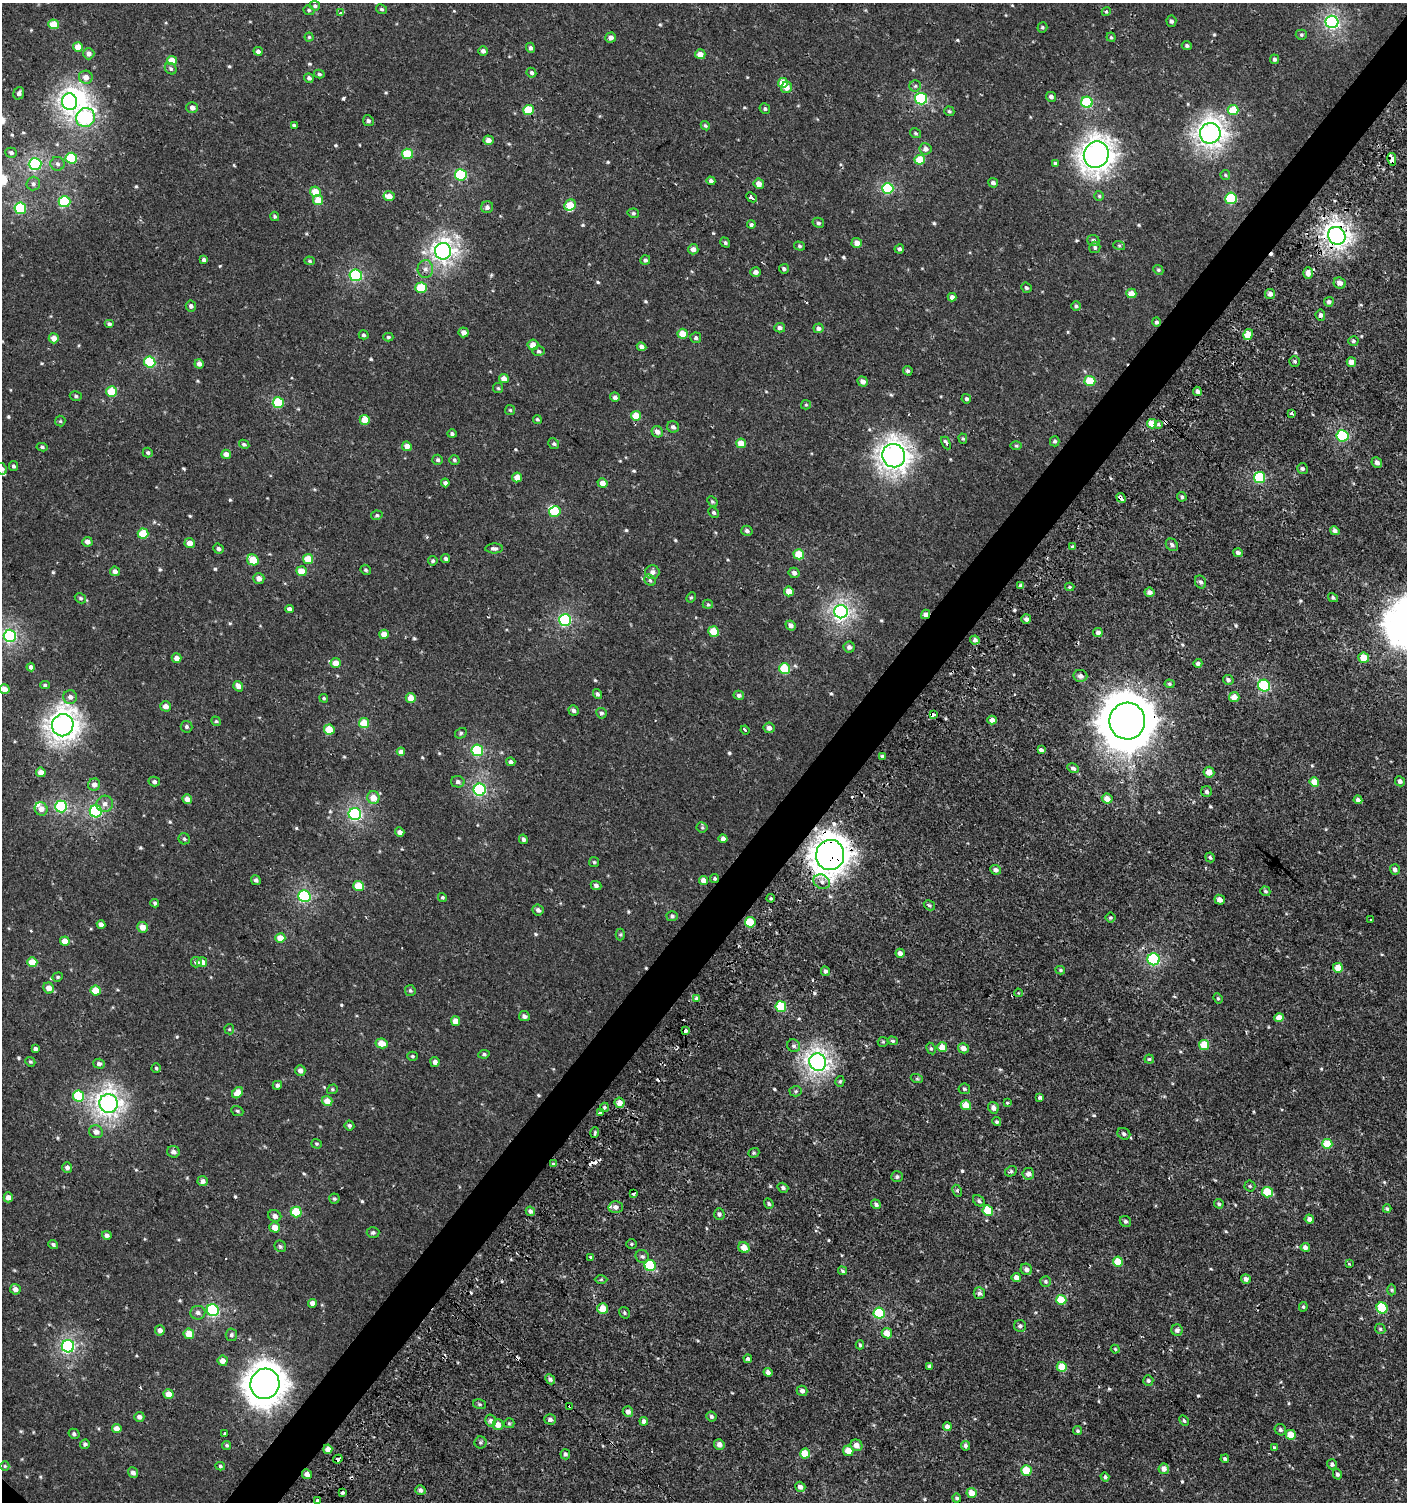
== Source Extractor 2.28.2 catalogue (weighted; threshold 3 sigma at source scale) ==
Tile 10 of 4 x 4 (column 2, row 3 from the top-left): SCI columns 1576-2980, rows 1539-3038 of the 6059 x 6037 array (HDU 1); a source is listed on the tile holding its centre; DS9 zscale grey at full resolution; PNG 1409 x 1504 px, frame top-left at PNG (2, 3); each listed source drawn as its Kron ellipse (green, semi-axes under 4 px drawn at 4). Shown black and unused: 4% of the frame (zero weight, under 2 of 3 exposures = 2% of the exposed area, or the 3 px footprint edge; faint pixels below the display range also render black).
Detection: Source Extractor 2.28.2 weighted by HDU 2 'WHT'; one run over the whole footprint, this tile lists its part. Background 9.47e-04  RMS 0.0025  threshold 0.0115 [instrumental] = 3 sigma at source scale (4.5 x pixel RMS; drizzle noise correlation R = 1.50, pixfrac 1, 0.0396/0.0396 arcsec/px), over >= 5 px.
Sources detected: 616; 3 inside a brighter object's white glare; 15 cosmic-ray / hot-pixel residue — neither listed nor drawn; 4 inside a brighter listed object's ellipse — not listed separately; of the other 594, all 500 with FLUX_AUTO >= 0.321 (the completeness limit of this list) listed and drawn (94 fainter detections not listed), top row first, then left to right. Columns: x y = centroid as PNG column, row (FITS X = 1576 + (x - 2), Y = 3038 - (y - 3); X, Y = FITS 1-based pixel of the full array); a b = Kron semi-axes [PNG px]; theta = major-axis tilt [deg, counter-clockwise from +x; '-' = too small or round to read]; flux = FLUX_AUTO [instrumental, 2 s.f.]
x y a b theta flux
315 6 5 4 - 0.47
381 9 6 4 -29 0.42
309 10 6 4 -21 0.34
1106 12 5 4 - 0.5
340 13 3 3 - 5.5
1171 21 5 5 - 0.63
1332 22 6 6 - 46
54 24 5 5 - 5
1042 27 5 5 - 0.38
1301 35 5 5 - 0.41
309 37 4 4 - 0.32
611 37 5 5 - 1.2
1111 37 4 4 - 0.34
1187 45 5 4 - 0.5
78 47 5 5 - 3.1
530 48 5 4 - 0.63
258 51 5 4 - 0.79
483 51 5 5 - 0.78
89 54 5 5 - 1.1
700 54 5 5 - 1.9
1275 59 5 4 - 0.59
172 60 5 5 - 4
171 69 6 5 - 0.58
531 73 5 4 - 0.55
319 74 5 4 - 0.45
86 77 7 6 - 1.7
309 78 5 4 - 0.73
783 83 5 5 - 4.6
915 86 6 5 - 0.45
786 88 6 5 - 1.8
19 93 6 5 - 0.82
1051 97 5 4 - 0.76
921 99 6 6 - 22
69 102 8 7 - 86
1087 102 5 5 - 20
192 108 6 5 - 1.2
765 109 5 5 - 0.51
528 110 5 5 - 8.4
1233 110 5 5 - 6.8
949 111 5 4 - 0.4
86 117 10 9 - 44
368 121 5 5 - 0.59
294 125 4 4 - 0.42
705 126 5 4 - 0.36
915 133 6 4 -31 0.37
1210 133 10 10 - 120
488 140 5 5 - 1.8
925 149 6 5 - 1.2
11 153 6 5 - 0.61
407 154 5 5 - 9.1
1096 155 13 12 - 200
71 158 5 5 - 15
1392 159 6 4 -77 5.3
920 160 5 5 - 6.7
1055 163 4 4 - 0.54
35 164 6 6 - 39
57 164 7 7 - 0.78
461 175 6 5 - 21
1225 175 5 4 - 0.35
711 181 4 4 - 0.7
993 183 5 4 - 0.7
33 184 7 6 - 0.76
759 184 5 5 - 1.9
888 188 5 5 - 20
315 192 5 5 - 4.1
389 196 6 5 - 2.1
1099 196 5 5 - 0.38
751 197 6 3 -43 3.6
1231 198 6 5 - 13
318 200 5 5 - 4.6
64 202 6 5 - 19
570 205 6 5 - 4.8
487 207 6 6 - 0.78
20 208 6 5 - 20
633 213 6 4 -13 0.45
275 216 5 4 - 0.35
818 223 6 5 - 0.52
751 225 4 4 - 0.45
1337 236 9 8 - 120
1093 240 6 5 - 0.77
725 242 5 4 - 0.45
857 243 5 5 - 1.7
1119 245 6 4 -19 0.35
799 246 6 4 -17 0.4
1095 247 6 5 - 0.57
693 249 5 5 - 1.2
899 249 5 4 - 0.52
443 251 8 8 - 99
204 260 4 4 - 0.64
645 260 5 4 - 0.54
309 261 5 4 - 0.34
425 269 9 7 88 1.2
784 269 5 5 - 0.59
1158 270 5 4 - 0.42
755 272 5 4 - 0.98
1308 273 6 5 - 1.6
356 275 6 6 - 27
1340 283 6 5 - 1.1
421 288 5 5 - 8.4
1026 288 5 5 - 0.49
1131 293 5 5 - 3.5
1270 294 5 5 - 1.1
952 297 4 4 - 0.98
1329 302 5 4 - 0.77
191 306 5 5 - 0.69
1076 306 5 5 - 0.46
1320 315 5 5 - 0.72
1156 322 5 4 - 0.57
109 324 5 4 - 0.52
780 328 5 4 - 0.89
818 328 5 5 - 0.86
464 332 5 5 - 1.4
683 334 5 5 - 4
364 335 5 4 - 0.46
1248 335 6 5 - 4
388 337 5 4 - 0.36
54 338 5 5 - 2.1
696 338 5 5 - 0.51
1353 341 5 4 - 0.44
533 345 5 5 - 2
641 347 5 4 - 1
539 351 6 4 -2 0.53
1295 361 5 5 - 0.47
150 362 5 5 - 15
1351 362 5 4 - 1.8
199 364 5 4 - 1.2
908 371 5 4 - 0.52
504 379 5 4 - 1.7
1090 381 5 5 - 7.7
863 382 5 5 - 1.2
498 388 5 5 - 0.35
1197 391 4 4 - 1
112 392 5 5 - 7.7
76 396 6 5 - 0.48
615 397 5 4 - 0.76
966 399 5 4 - 0.54
278 403 5 5 - 13
806 405 5 4 - 0.34
510 410 5 5 - 0.33
1291 413 4 3 - 0.54
636 416 5 5 - 4.6
537 419 4 4 - 0.34
365 420 5 5 - 4.1
60 421 5 5 - 0.36
1152 424 5 4 - 5.4
1159 424 3 3 - 0.9
673 427 6 5 - 0.74
657 432 6 5 - 1.3
452 434 4 4 - 0.55
1342 436 6 5 - 19
963 439 5 4 - 0.34
1055 441 5 5 - 0.55
741 443 5 5 - 4.4
946 443 7 4 -62 0.82
244 444 5 4 - 0.48
554 444 5 5 - 0.46
407 446 5 4 - 1.7
1016 446 6 4 -1 0.33
42 447 5 4 - 0.38
148 453 5 5 - 0.52
226 454 5 4 - 1.7
894 456 12 11 - 170
438 460 5 5 - 0.53
454 460 5 4 - 0.45
1377 462 6 5 - 1
13 466 5 4 - 0.49
2 469 6 5 - 0.86
1302 469 5 5 - 0.57
517 477 5 5 - 2.5
1259 478 5 5 - 18
445 483 4 4 - 0.74
602 483 5 4 - 1.8
1182 497 5 4 - 0.46
1121 498 5 3 - 5.1
712 502 6 4 -48 0.4
555 511 5 5 - 8.6
714 512 6 5 - 0.46
377 515 6 4 12 0.43
747 531 5 5 - 0.59
1335 531 5 4 - 1
143 534 5 5 - 7.4
87 542 5 5 - 1.3
190 543 5 5 - 2.1
1172 545 6 5 - 0.73
1073 547 4 4 - 0.46
494 548 9 5 1 0.76
218 549 5 5 - 0.62
1238 553 5 4 - 0.8
799 554 5 5 - 6.5
308 559 5 5 - 4.3
446 559 5 4 - 0.54
253 560 6 5 - 6.8
433 561 5 5 - 0.5
366 570 5 4 - 0.4
115 571 5 4 - 1.1
301 571 5 5 - 3.5
652 572 7 7 - 1.2
794 573 5 5 - 0.85
259 578 5 5 - 1.6
650 580 6 5 - 0.5
1201 582 7 5 -64 0.72
1021 586 4 3 - 0.61
1070 587 4 3 - 0.37
789 591 5 5 - 3.5
1149 592 5 4 - 1.2
691 597 5 4 - 0.34
80 598 6 5 - 0.43
1333 598 5 4 - 0.46
708 604 5 4 - 0.38
289 609 4 4 - 1.1
841 612 6 6 - 71
925 614 5 4 - 1.4
1026 619 5 4 - 0.92
565 620 6 6 - 30
791 625 5 4 - 0.98
714 632 5 5 - 5.7
1098 632 4 4 - 0.89
384 634 5 4 - 2.4
10 636 6 6 - 41
975 640 5 4 - 0.81
849 647 5 5 - 0.95
176 658 5 4 - 1.7
1364 658 5 5 - 4.1
336 663 5 5 - 2.8
1198 663 4 4 - 0.69
31 667 4 4 - 0.73
784 669 5 5 - 10
1080 676 7 6 - 1.1
1228 680 5 5 - 0.71
1169 684 5 4 - 0.36
45 685 5 4 - 0.39
238 686 5 4 - 1.4
1264 686 6 5 - 22
4 689 5 4 - 1.6
597 694 5 4 - 0.66
739 695 5 4 - 0.69
70 697 7 7 - 0.95
1234 697 5 5 - 2.6
324 698 4 4 - 0.34
411 698 5 5 - 3.2
166 706 5 5 - 1.6
573 710 5 5 - 0.69
601 713 5 5 - 0.58
933 714 4 3 - 2.2
992 720 4 4 - 1.2
216 721 5 4 - 0.33
1127 721 18 18 - 1100
364 723 5 5 - 6.9
63 725 11 10 - 170
186 727 6 6 - 0.56
769 728 5 5 - 1.1
329 729 5 5 - 5.2
745 730 5 3 - 0.76
461 733 6 5 - 0.42
477 750 6 6 - 18
1041 750 4 3 - 0.74
401 752 4 4 - 1.2
882 756 4 4 - 0.4
511 762 5 4 - 0.68
1073 768 6 4 -28 0.74
41 772 5 5 - 2.2
1209 772 5 5 - 2.2
1400 781 5 5 - 0.81
154 782 5 5 - 0.68
458 782 7 6 - 0.75
1314 782 5 4 - 3.7
94 785 6 6 - 1.2
480 790 6 6 - 34
1207 792 5 5 - 0.7
373 798 6 6 - 2.9
187 799 5 4 - 1.5
1107 799 5 5 - 2.1
1358 800 4 4 - 0.97
105 804 8 8 - 1.4
61 806 6 6 - 25
41 809 7 6 - 1.7
96 811 6 6 - 31
355 814 6 6 - 37
702 827 5 5 - 0.37
400 832 5 4 - 1
184 839 6 5 - 0.44
523 839 5 4 - 0.82
723 839 4 4 - 1.2
830 855 15 14 - 300
1210 857 5 4 - 0.5
594 862 5 5 - 0.34
1395 869 5 5 - 0.85
996 870 5 4 - 0.94
715 878 4 4 - 0.41
256 880 5 4 - 0.6
703 881 4 4 - 2
822 882 8 7 - 1.3
596 885 5 4 - 0.68
359 886 5 5 - 6.3
1265 891 5 4 - 0.46
304 896 6 6 - 29
442 897 5 4 - 0.38
771 898 4 3 - 0.35
1220 900 5 4 - 1.4
155 903 4 3 - 0.4
929 905 6 4 -30 0.41
538 910 5 5 - 0.87
672 916 5 5 - 0.55
1110 918 5 5 - 0.36
1370 920 3 3 - 0.58
750 922 5 5 - 8.6
101 924 4 4 - 1.1
142 927 5 5 - 2.2
620 935 6 4 89 0.36
280 938 5 5 - 3.3
65 941 5 4 - 3.2
900 953 4 4 - 1.1
1154 959 6 6 - 30
32 962 5 5 - 4.5
196 962 5 5 - 0.77
202 962 5 5 - 2.7
1338 968 5 5 - 3.5
1060 970 5 3 - 0.34
825 971 5 4 - 0.8
58 977 5 4 - 0.36
49 988 6 5 - 2.2
96 991 5 5 - 5.5
410 991 5 5 - 0.42
1018 993 4 4 - 0.49
696 998 3 3 - 2.7
1218 998 5 4 - 0.34
781 1007 5 5 - 12
524 1016 5 5 - 0.93
1279 1018 5 4 - 2.6
455 1021 5 4 - 2.6
229 1029 5 5 - 0.32
685 1031 4 3 - 2.5
893 1041 5 4 - 0.38
883 1042 5 5 - 0.33
382 1043 6 5 - 3.5
1204 1045 5 5 - 6.1
794 1046 7 6 - 0.64
942 1047 5 5 - 3.4
963 1048 5 5 - 1.6
35 1049 4 4 - 0.82
931 1049 6 4 -62 0.38
484 1054 6 4 8 0.44
412 1056 5 4 - 0.36
1149 1059 4 4 - 0.37
30 1062 5 4 - 0.36
435 1062 5 4 - 1.1
818 1062 9 8 - 100
99 1064 6 5 - 0.73
156 1068 4 4 - 0.38
300 1070 5 5 - 1
917 1079 6 4 -19 0.34
840 1081 5 4 - 0.39
277 1085 5 4 - 0.63
332 1089 5 4 - 0.35
964 1089 6 5 - 0.43
796 1091 6 5 - 0.39
238 1093 6 4 46 3.6
78 1096 5 5 - 14
1040 1097 4 3 - 1.8
327 1101 5 5 - 2.8
108 1103 9 9 - 110
619 1103 5 5 - 2
1007 1103 3 3 - 0.35
966 1105 5 5 - 3.9
604 1107 5 4 - 0.43
993 1108 6 5 - 1.3
237 1111 6 4 -22 0.39
601 1113 4 3 - 6.7
997 1122 4 4 - 0.43
349 1125 5 5 - 0.46
96 1132 7 6 - 1.3
595 1133 5 3 - 0.33
1124 1134 7 5 -30 0.6
316 1144 5 4 - 0.34
1327 1144 5 5 - 6.4
173 1152 6 5 - 1.1
754 1153 6 4 20 0.37
553 1164 3 3 - 0.91
67 1167 5 5 - 0.83
1011 1171 6 5 - 0.49
1028 1174 6 6 - 1.3
897 1177 6 5 - 0.59
202 1181 5 5 - 1.1
1250 1186 5 5 - 0.38
783 1188 5 4 - 0.62
957 1191 6 4 -62 0.51
1267 1192 6 5 - 6.7
634 1194 3 3 - 0.9
8 1197 5 4 - 1.5
334 1199 5 5 - 0.43
979 1201 6 5 - 0.55
769 1204 5 4 - 0.38
876 1204 5 4 - 0.66
1219 1204 5 4 - 0.48
616 1207 7 6 - 1.1
1387 1209 4 4 - 0.48
530 1211 5 4 - 0.8
988 1211 5 5 - 7.1
296 1212 5 5 - 10
719 1214 6 5 - 0.65
275 1216 7 5 -29 1
1309 1219 5 4 - 1.1
1125 1221 6 5 - 0.53
275 1227 5 5 - 2.5
373 1232 6 5 - 0.52
107 1235 5 4 - 0.83
53 1244 5 4 - 0.46
631 1244 5 5 - 0.41
280 1246 6 5 - 0.55
744 1247 6 5 - 2.6
1305 1247 5 4 - 1.1
642 1256 7 6 - 0.67
591 1257 3 3 - 0.93
1118 1262 5 5 - 5.1
1349 1264 3 2 - 0.37
650 1265 6 5 - 13
1026 1269 6 5 - 1.1
842 1271 5 3 - 0.41
1016 1277 4 4 - 1.4
601 1279 6 4 1 0.37
1246 1279 5 4 - 0.99
1046 1281 5 5 - 0.49
15 1289 5 5 - 1.4
1392 1290 5 3 - 0.35
979 1293 6 5 - 0.76
1061 1300 5 5 - 6.7
312 1303 4 4 - 1.5
1303 1307 5 4 - 0.35
1382 1308 6 5 - 12
603 1309 5 5 - 3.7
213 1310 6 6 - 29
198 1313 7 7 - 0.85
624 1313 6 5 - 0.44
879 1313 5 5 - 17
1020 1326 6 6 - 0.68
1380 1329 5 4 - 0.34
160 1330 5 5 - 1.2
1177 1330 5 5 - 0.79
887 1333 5 5 - 2.7
189 1334 5 5 - 3.7
231 1335 6 6 - 0.56
860 1345 4 3 - 0.35
68 1346 6 6 - 42
1115 1349 4 4 - 0.35
748 1359 4 4 - 0.91
223 1361 5 5 - 2
929 1366 4 4 - 0.61
1062 1367 5 5 - 5.7
768 1372 4 4 - 0.9
550 1379 5 4 - 0.59
1148 1381 5 5 - 0.59
265 1384 15 14 - 340
802 1391 5 5 - 0.85
168 1394 5 5 - 2.6
479 1404 6 5 - 0.44
570 1406 4 3 - 8.7
628 1412 5 5 - 1.3
139 1417 5 5 - 1
711 1417 5 4 - 0.59
550 1419 5 5 - 0.84
491 1421 6 5 - 0.74
644 1421 4 4 - 0.96
1184 1421 5 3 - 0.36
509 1423 5 5 - 0.34
498 1425 5 5 - 2
947 1426 4 4 - 0.99
117 1429 5 4 - 2.2
1280 1430 6 5 - 0.54
1078 1431 4 4 - 0.36
225 1433 3 3 - 1.8
74 1434 6 5 - 0.51
1291 1435 5 5 - 3.4
480 1442 6 6 - 0.47
85 1444 5 4 - 0.58
227 1445 4 4 - 0.41
719 1445 5 5 - 1.4
856 1445 6 5 - 1.8
965 1446 5 4 - 0.6
1274 1448 3 3 - 1.5
328 1449 4 4 - 1.7
848 1451 5 5 - 2.9
565 1454 5 4 - 0.53
805 1454 5 5 - 4.2
338 1459 5 3 - 5.5
1225 1459 4 4 - 0.47
1332 1464 5 5 - 0.69
5 1466 5 4 - 0.33
220 1466 5 4 - 0.37
1164 1469 5 5 - 1.5
1026 1470 5 5 - 6.8
133 1473 5 4 - 0.8
307 1474 5 5 - 1.2
1337 1474 5 4 - 0.69
1105 1477 5 4 - 0.48
800 1487 5 5 - 1
420 1490 5 4 - 0.76
342 1493 4 3 - 0.57
971 1493 5 5 - 2.9
957 1498 4 4 - 0.49
317 1501 3 3 - 1
Overlapping masked pixels (flux is a lower limit): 11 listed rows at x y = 1392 159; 1337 236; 1121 498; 925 614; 933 714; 1127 721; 830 855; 685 1031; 570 1406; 338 1459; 307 1474
Isophote crosses this tile's border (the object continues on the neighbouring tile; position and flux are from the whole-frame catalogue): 1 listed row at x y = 2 469